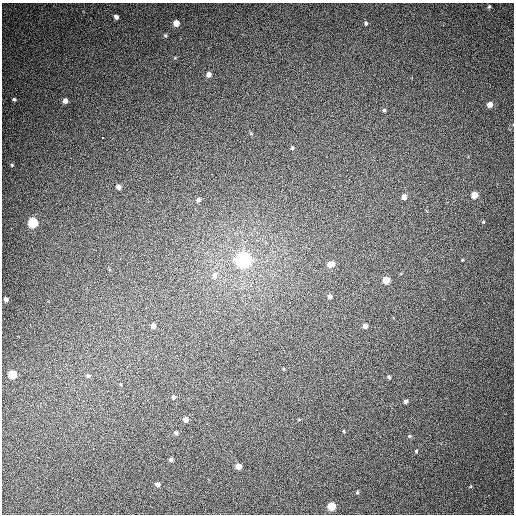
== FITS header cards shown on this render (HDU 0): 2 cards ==
NAXIS1  =                  512
NAXIS2  =                  512

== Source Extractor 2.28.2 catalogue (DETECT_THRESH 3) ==
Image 512 x 512 px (HDU 0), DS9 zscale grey, 1 PNG px = 1 image px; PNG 516 x 516 px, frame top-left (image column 1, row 512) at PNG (2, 3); no overlay
Background 442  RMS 12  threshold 35.7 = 3 sigma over >= 5 px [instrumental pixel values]
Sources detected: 46; all 46 listed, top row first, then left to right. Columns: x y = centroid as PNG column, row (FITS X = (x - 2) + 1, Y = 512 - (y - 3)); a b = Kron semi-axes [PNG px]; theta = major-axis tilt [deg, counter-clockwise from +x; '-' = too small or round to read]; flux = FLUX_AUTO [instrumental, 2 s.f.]
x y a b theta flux
489 6 6 4 62 1200
116 17 4 4 - 3000
176 23 5 5 - 8400
366 23 4 4 - 1200
165 35 4 4 - 1100
175 58 5 4 - 680
208 74 5 5 - 4500
14 99 5 4 - 1300
65 101 5 4 - 3900
490 104 5 4 - 5800
384 110 5 4 - 1300
251 134 5 3 - 680
102 138 3 3 - 2200
292 148 5 3 - 1100
12 165 4 3 - 750
118 187 5 5 - 3300
474 195 5 5 - 13000
404 197 5 5 - 4000
198 200 5 4 - 2100
483 222 4 3 - 660
33 223 5 5 - 70000
244 260 6 6 - 450000
462 260 3 2 - 650
331 264 7 5 11 7500
214 275 8 7 - 3900
386 280 5 5 - 13000
330 296 5 5 - 2100
6 299 4 4 - 3000
153 326 5 4 - 3100
365 326 5 4 - 3500
12 374 5 5 - 27000
90 375 6 3 10 3500
389 377 5 4 - 1100
174 397 5 5 - 1900
405 401 4 4 - 1800
186 419 5 5 - 4300
299 420 5 3 - 660
343 431 4 3 - 690
176 433 5 4 - 1700
409 436 5 4 - 1100
416 451 3 3 - 900
171 460 4 4 - 1800
238 466 5 5 - 6000
158 484 6 5 - 3200
357 492 5 4 - 1100
331 506 5 5 - 29000